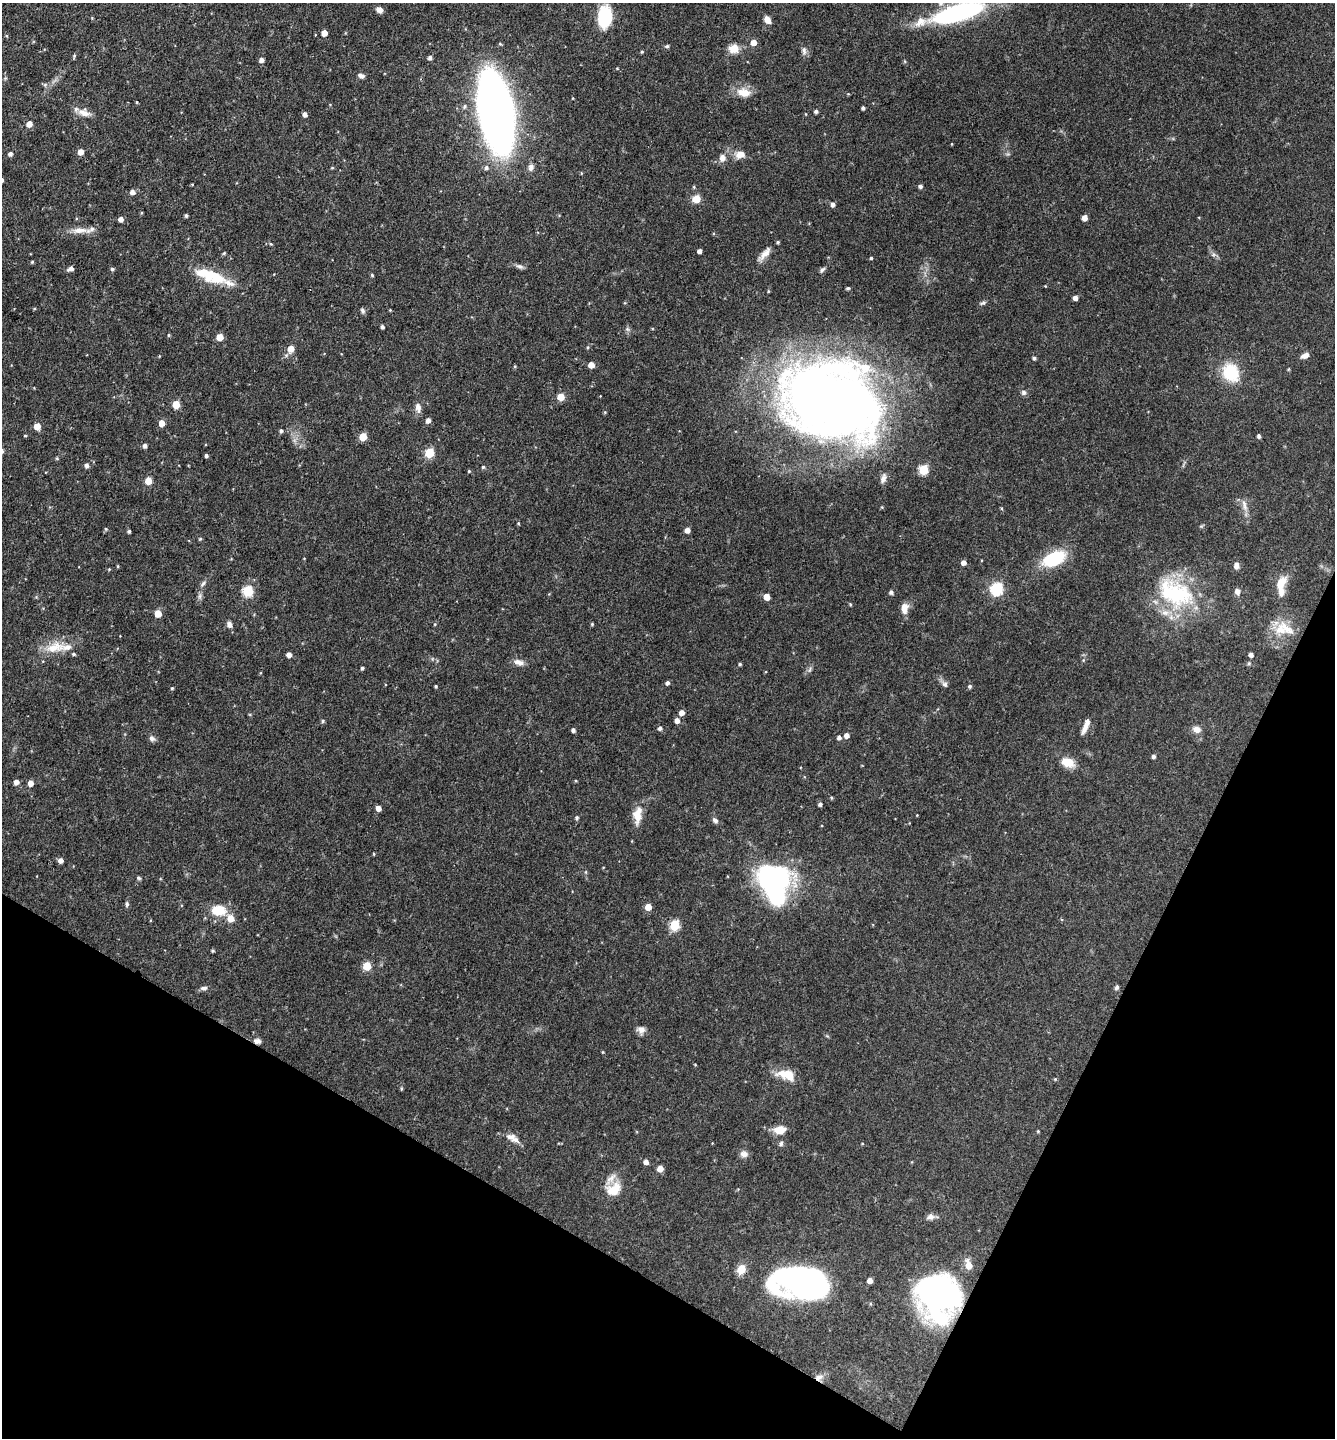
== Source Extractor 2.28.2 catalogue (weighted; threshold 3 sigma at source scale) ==
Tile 15 of 4 x 4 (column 3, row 4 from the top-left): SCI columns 2810-4142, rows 1-1436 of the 5758 x 5749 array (HDU 1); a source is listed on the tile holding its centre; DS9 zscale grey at full resolution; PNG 1337 x 1440 px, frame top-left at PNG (2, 3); no overlay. Shown black and unused: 23% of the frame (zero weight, under 3 of 4 exposures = <1% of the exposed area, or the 3 px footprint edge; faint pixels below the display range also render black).
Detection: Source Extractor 2.28.2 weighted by HDU 2 'WHT'; one run over the whole footprint, this tile lists its part. Background 0.0909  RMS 0.0041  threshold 0.0183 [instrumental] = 3 sigma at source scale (4.5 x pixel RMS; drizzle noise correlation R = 1.50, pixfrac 1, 0.05/0.05 arcsec/px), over >= 5 px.
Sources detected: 193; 2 inside a brighter object's white glare — not listed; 10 inside a brighter listed object's ellipse — not listed separately; the other 181 listed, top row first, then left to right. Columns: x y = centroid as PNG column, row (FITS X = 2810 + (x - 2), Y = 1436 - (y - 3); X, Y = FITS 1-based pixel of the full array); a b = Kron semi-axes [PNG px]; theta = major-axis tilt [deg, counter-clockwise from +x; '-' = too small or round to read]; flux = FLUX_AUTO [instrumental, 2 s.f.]
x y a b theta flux
940 3 7 6 - 1.2
379 10 7 6 - 1.9
958 13 50 15 16 65
604 17 19 12 82 21
767 20 8 6 -55 2.8
324 33 5 4 - 3.9
753 43 5 5 - 3.7
667 46 6 4 13 0.59
734 49 11 10 - 4.6
804 50 12 6 -81 1.4
642 52 4 4 - 0.43
74 56 5 5 - 0.51
430 58 4 4 - 1.3
261 60 4 4 - 1.8
361 76 8 5 -22 1.4
45 85 6 5 - 0.73
744 92 19 11 -11 5.4
137 102 5 3 - 0.33
465 106 6 6 - 0.86
863 108 4 3 - 0.8
816 111 4 4 - 0.85
84 112 17 10 -20 3.6
496 112 46 18 -80 500
305 114 5 4 - 1.6
29 124 5 4 - 3.7
952 144 4 2 - 0.28
81 152 5 4 - 3.7
10 154 5 4 - 1.3
740 154 12 8 11 3.5
722 158 10 8 83 2.3
531 167 8 7 - 1.6
332 168 5 3 - 0.36
486 168 6 6 - 1
2 180 5 4 - 0.9
920 186 5 4 - 0.96
132 192 5 5 - 2
696 199 5 5 - 11
833 205 5 4 - 1.3
141 213 5 3 - 0.37
186 216 3 3 - 0.77
1084 218 5 4 - 3.2
121 219 5 4 - 1.8
80 230 24 7 2 4.3
699 251 4 4 - 1.4
224 253 5 4 - 0.46
765 253 20 7 49 3.1
871 258 4 3 - 0.49
32 262 4 4 - 0.52
519 266 9 5 -4 1.2
71 268 6 4 30 1.8
112 269 4 4 - 0.72
822 270 9 4 50 0.88
210 275 44 14 -20 15
372 275 4 4 - 0.49
848 288 4 3 - 0.55
768 291 4 3 - 0.31
1075 298 4 4 - 1.9
983 303 9 3 22 0.73
34 309 4 3 - 0.34
362 310 7 6 - 0.87
382 327 4 3 - 0.88
169 335 5 3 - 0.42
219 337 5 5 - 6.5
291 349 6 5 - 4.2
1305 355 9 5 27 2.2
1034 358 4 3 - 0.79
591 365 5 4 - 3.8
1231 372 18 15 -62 17
1024 392 7 6 - 1.1
561 397 5 5 - 6.8
831 401 102 74 -19 400
176 404 5 5 - 7.7
418 407 13 7 -80 2
428 420 5 4 - 1.8
162 423 5 5 - 4
37 426 5 5 - 4.3
281 431 4 4 - 0.82
25 436 4 3 - 0.34
1259 436 4 4 - 0.94
363 437 5 5 - 9.6
145 446 4 4 - 1.3
429 453 5 5 - 21
206 455 3 3 - 0.81
57 458 5 3 - 0.44
86 465 5 4 - 1.4
483 467 4 4 - 0.52
923 470 5 5 - 21
469 471 4 4 - 0.38
883 478 13 7 72 2
148 481 5 5 - 7
1244 505 18 6 -76 2.5
518 523 4 4 - 0.4
106 529 5 4 - 0.54
687 530 5 4 - 2.6
129 531 4 3 - 0.75
200 539 4 4 - 0.47
1054 558 19 11 25 27
963 563 5 5 - 2
1236 565 8 6 83 1.6
109 569 4 4 - 0.34
203 583 8 5 61 0.98
1281 583 15 9 58 5.5
996 589 6 6 - 48
248 591 6 5 - 27
1237 591 6 5 - 2
891 592 4 4 - 1.1
1175 593 52 31 -25 39
200 596 7 4 89 0.96
766 597 5 4 - 4.6
850 604 5 4 - 0.42
904 606 10 7 -7 2.4
158 613 5 5 - 6.1
229 624 8 6 -66 1.6
592 624 4 4 - 0.45
1281 630 18 14 -12 7.7
55 647 28 13 11 9.1
73 654 5 4 - 0.65
289 655 4 4 - 2.1
1251 655 4 4 - 1.6
519 662 14 7 -17 2.3
740 664 4 4 - 0.51
362 668 4 4 - 0.67
667 683 4 4 - 1.1
945 684 8 7 - 1.2
436 686 3 3 - 0.56
970 686 6 5 - 0.65
172 688 4 4 - 0.44
681 713 6 5 - 2
677 720 5 5 - 2.1
323 721 5 4 - 0.62
1086 726 17 5 68 3.2
660 728 5 4 - 0.98
1196 729 10 8 -13 2.6
573 730 4 4 - 1.2
846 735 5 5 - 2
839 737 4 4 - 1.2
152 738 8 7 - 1.3
1154 756 4 4 - 1
1068 762 17 11 -19 5.3
16 782 5 5 - 2
30 783 5 5 - 2.8
831 798 4 4 - 0.44
820 804 4 4 - 0.95
378 808 4 4 - 2.7
637 815 23 10 82 5.2
576 818 5 4 - 0.65
715 820 9 6 -44 1.2
374 854 4 2 - 0.29
60 860 5 5 - 1.8
586 872 6 3 -72 0.45
138 878 6 4 -27 0.63
774 882 28 18 -75 140
127 904 8 5 86 0.81
648 907 5 5 - 4.9
218 910 16 12 -5 8.9
230 918 6 6 - 4.8
675 925 6 5 - 25
213 951 3 3 - 0.53
367 966 5 5 - 12
1117 987 6 5 - 0.75
204 988 9 5 2 1.2
641 1030 10 9 - 2
257 1041 9 6 -11 1.5
695 1064 4 3 - 0.3
787 1075 23 11 -14 7.8
1055 1079 4 4 - 0.37
780 1130 14 9 8 5
1038 1131 4 3 - 0.37
512 1138 20 7 -30 3.1
781 1144 7 5 86 0.91
744 1154 10 8 -3 1.9
646 1162 5 5 - 1.9
660 1169 5 5 - 3.9
614 1189 22 16 33 7.6
930 1217 11 7 10 1.7
968 1265 8 5 -74 4.5
803 1280 33 27 -66 81
870 1280 4 4 - 2.7
773 1287 60 41 35 38
938 1296 44 39 -77 94
819 1377 10 7 15 2.2
Overlapping masked pixels (flux is a lower limit): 4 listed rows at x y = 774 882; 257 1041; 938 1296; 819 1377
Isophote crosses this tile's border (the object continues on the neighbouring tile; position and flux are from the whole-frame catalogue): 3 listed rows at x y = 940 3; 958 13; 2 180